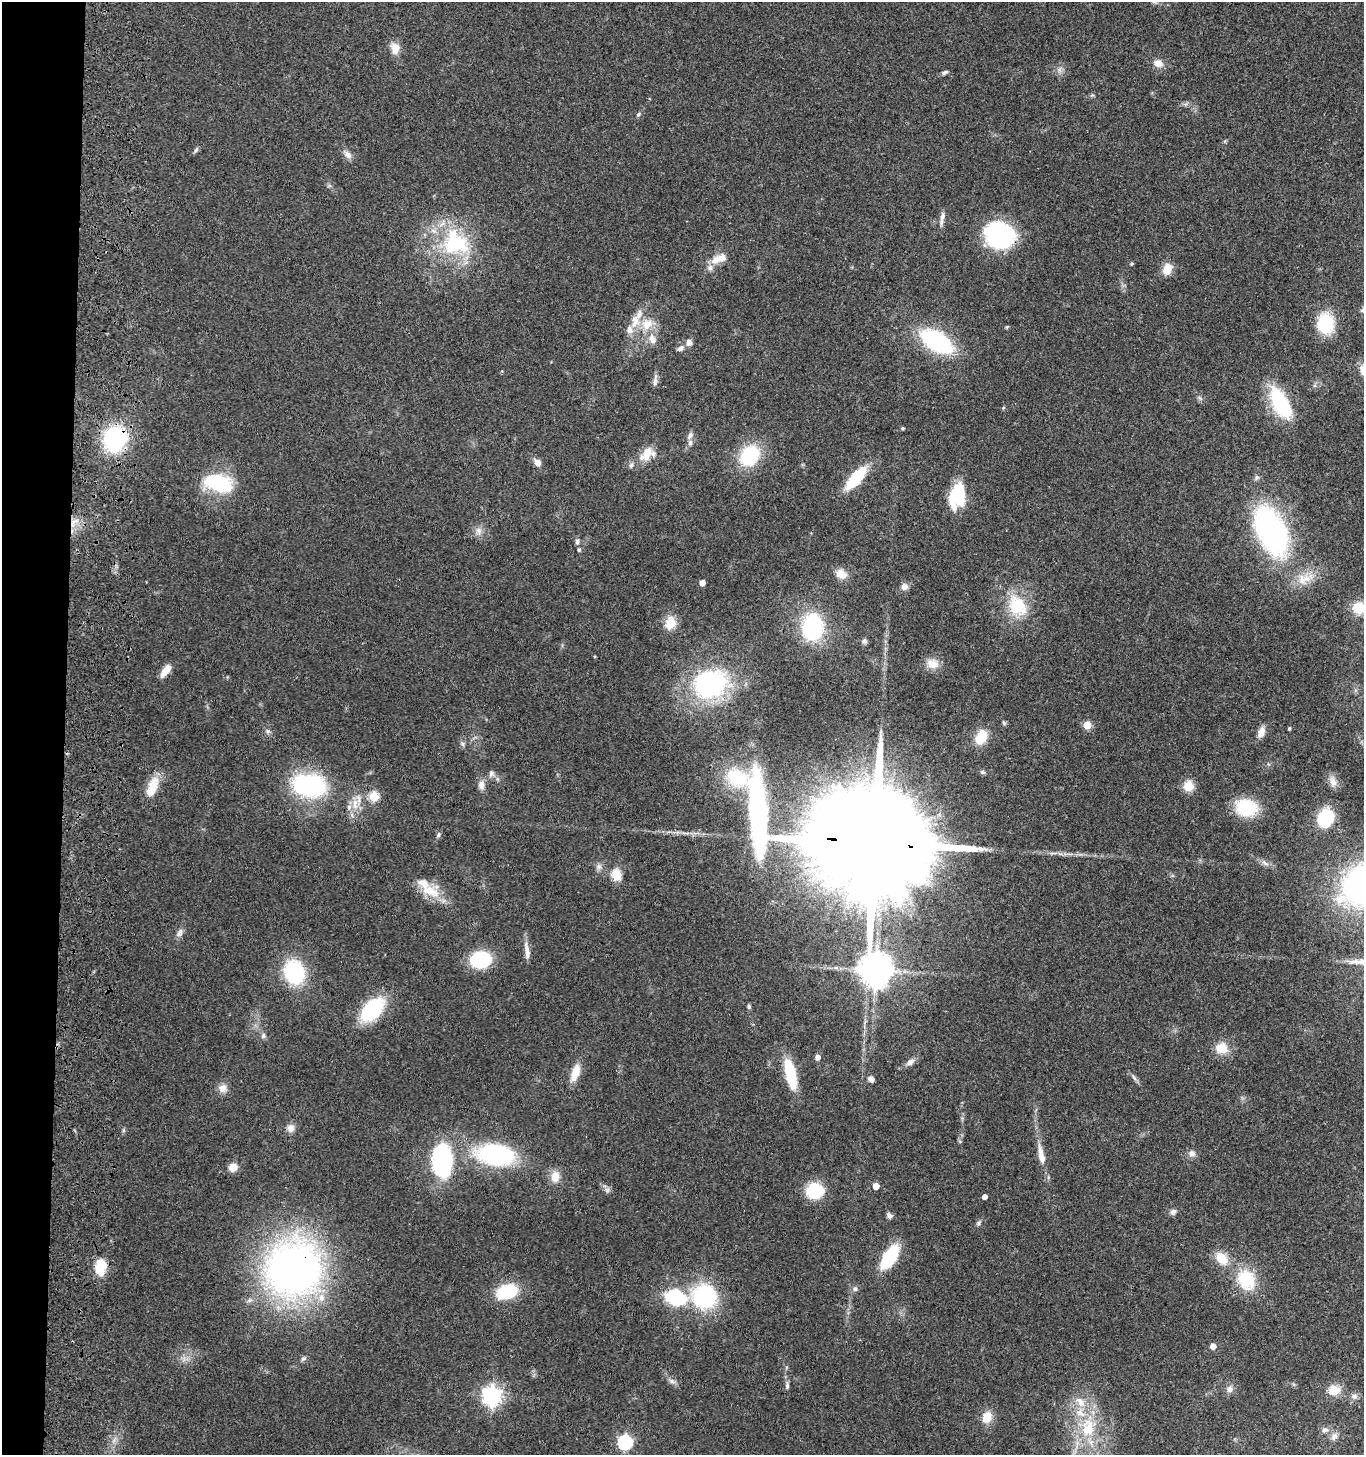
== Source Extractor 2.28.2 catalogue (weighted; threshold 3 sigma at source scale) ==
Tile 4 of 3 x 3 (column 1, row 2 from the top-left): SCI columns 251-1612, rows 1612-3064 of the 4678 x 4675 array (HDU 1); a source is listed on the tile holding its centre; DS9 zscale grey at full resolution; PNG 1366 x 1457 px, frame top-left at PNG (2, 2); no overlay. Shown black and unused: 5% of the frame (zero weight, under 3 of 4 exposures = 13% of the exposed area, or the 3 px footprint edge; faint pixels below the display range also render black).
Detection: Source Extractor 2.28.2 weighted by HDU 2 'WHT'; one run over the whole footprint, this tile lists its part. Background 0.119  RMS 0.0069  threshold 0.0312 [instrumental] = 3 sigma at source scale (4.5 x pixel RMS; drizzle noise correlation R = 1.50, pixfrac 1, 0.05/0.05 arcsec/px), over >= 5 px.
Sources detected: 138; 12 inside a brighter listed object's ellipse — not listed separately; the other 126 listed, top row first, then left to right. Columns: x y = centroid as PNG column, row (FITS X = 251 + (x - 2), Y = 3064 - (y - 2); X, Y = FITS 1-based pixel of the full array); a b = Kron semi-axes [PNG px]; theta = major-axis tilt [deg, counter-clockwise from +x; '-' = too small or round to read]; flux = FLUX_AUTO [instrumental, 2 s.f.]
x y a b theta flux
1155 2 7 5 6 1.4
395 48 14 11 -80 7.2
1158 63 12 9 -20 5.3
1059 70 8 5 -89 2.1
945 72 9 4 22 1.7
638 114 6 4 41 1.3
196 150 9 4 58 1.3
348 155 12 8 -39 3.9
942 218 20 5 79 3.5
999 235 27 23 -23 94
455 244 43 30 3 58
716 260 18 11 24 8.8
1132 263 5 4 - 0.82
1167 269 15 10 73 8.7
647 324 17 14 45 13
1326 324 16 13 -87 38
629 330 10 9 - 4.4
652 339 14 10 -62 6.1
936 341 29 15 -33 87
689 342 9 8 - 3.3
680 348 9 7 32 2.5
655 380 19 5 85 2.8
1200 398 7 4 -70 1.3
1281 404 35 15 -60 54
902 428 4 4 - 1
690 435 10 6 64 2.5
115 439 21 18 69 79
646 454 20 12 54 12
750 456 17 13 53 52
537 463 9 7 -47 4.8
631 465 7 6 - 1.8
856 478 22 8 48 42
218 483 36 20 -14 39
957 496 28 16 78 28
73 522 15 7 51 5.8
479 531 11 8 -69 3.9
1271 531 36 19 -64 230
577 541 9 5 84 1.8
579 550 5 4 - 0.85
841 574 13 10 -30 8
1304 579 22 14 28 13
702 583 4 4 - 5.5
904 586 8 8 - 3.7
1017 606 31 22 -55 29
1359 608 15 14 - 13
670 623 17 13 66 10
812 627 21 16 82 78
864 641 7 7 - 1.9
933 664 16 12 -17 8.2
166 670 16 6 54 8.3
710 684 34 27 22 100
1087 725 5 5 - 18
1289 728 5 4 - 0.79
1261 732 13 8 66 5.3
981 737 15 11 60 17
463 744 7 4 -71 1.3
491 773 9 8 - 2.5
1333 782 14 9 -72 5.2
309 785 34 23 -9 80
481 785 12 8 -89 4.3
1188 786 10 10 - 11
152 788 25 10 68 16
374 797 5 5 - 39
355 804 18 7 -90 7.5
1246 808 19 15 -14 39
1325 818 15 11 64 47
438 835 8 5 71 1.5
873 843 57 24 -8 39000
1265 863 12 4 -30 2.6
599 866 8 8 - 2.6
616 875 6 5 - 37
1362 885 46 36 45 190
429 890 32 14 -28 17
180 933 12 7 68 3.1
526 948 18 7 -80 5.7
481 960 17 13 6 49
875 970 10 9 - 1400
294 972 22 18 -72 58
749 1006 6 5 - 1.2
372 1010 21 13 47 63
263 1036 8 6 76 1.7
1222 1048 17 14 -13 11
817 1057 5 5 - 4
910 1062 12 7 36 3.7
575 1072 21 8 71 11
790 1074 31 9 -77 38
1134 1078 10 4 -56 1.9
871 1079 9 7 -40 2.8
222 1088 12 11 - 4.9
290 1128 10 10 - 4.2
123 1130 6 4 -72 1
1192 1153 10 9 - 3.1
496 1155 32 18 -6 100
1041 1155 28 8 -78 9.5
442 1161 33 19 -86 77
233 1168 10 9 - 5.9
555 1177 14 11 87 8.2
876 1186 5 5 - 7.8
607 1190 7 6 - 2
815 1191 15 13 8 35
984 1197 4 4 - 3.3
1173 1212 8 7 - 2.3
889 1215 8 6 -49 2.2
979 1223 9 5 54 1.6
889 1257 20 9 57 53
1222 1258 18 12 -44 13
100 1267 19 12 86 16
293 1269 47 44 29 410
1246 1280 29 24 -63 30
855 1289 7 7 - 1.9
507 1291 24 15 16 32
704 1296 20 19 - 78
676 1297 24 17 -17 40
1213 1346 5 5 - 5.5
303 1359 8 5 39 1.5
672 1381 10 6 -21 2.4
787 1385 12 5 90 2.2
1229 1389 9 9 - 3.3
1334 1390 14 12 3 9.8
492 1396 7 7 - 320
1354 1396 9 7 -24 2.5
987 1417 14 11 71 9.6
1088 1428 29 20 89 32
1325 1430 9 7 19 2.8
1334 1436 11 7 53 3.2
625 1442 6 6 - 130
Overlapping masked pixels (flux is a lower limit): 5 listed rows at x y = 999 235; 115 439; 73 522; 873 843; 293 1269
Isophote crosses this tile's border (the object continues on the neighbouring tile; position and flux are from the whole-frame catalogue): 3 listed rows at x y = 1155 2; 1359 608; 1362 885